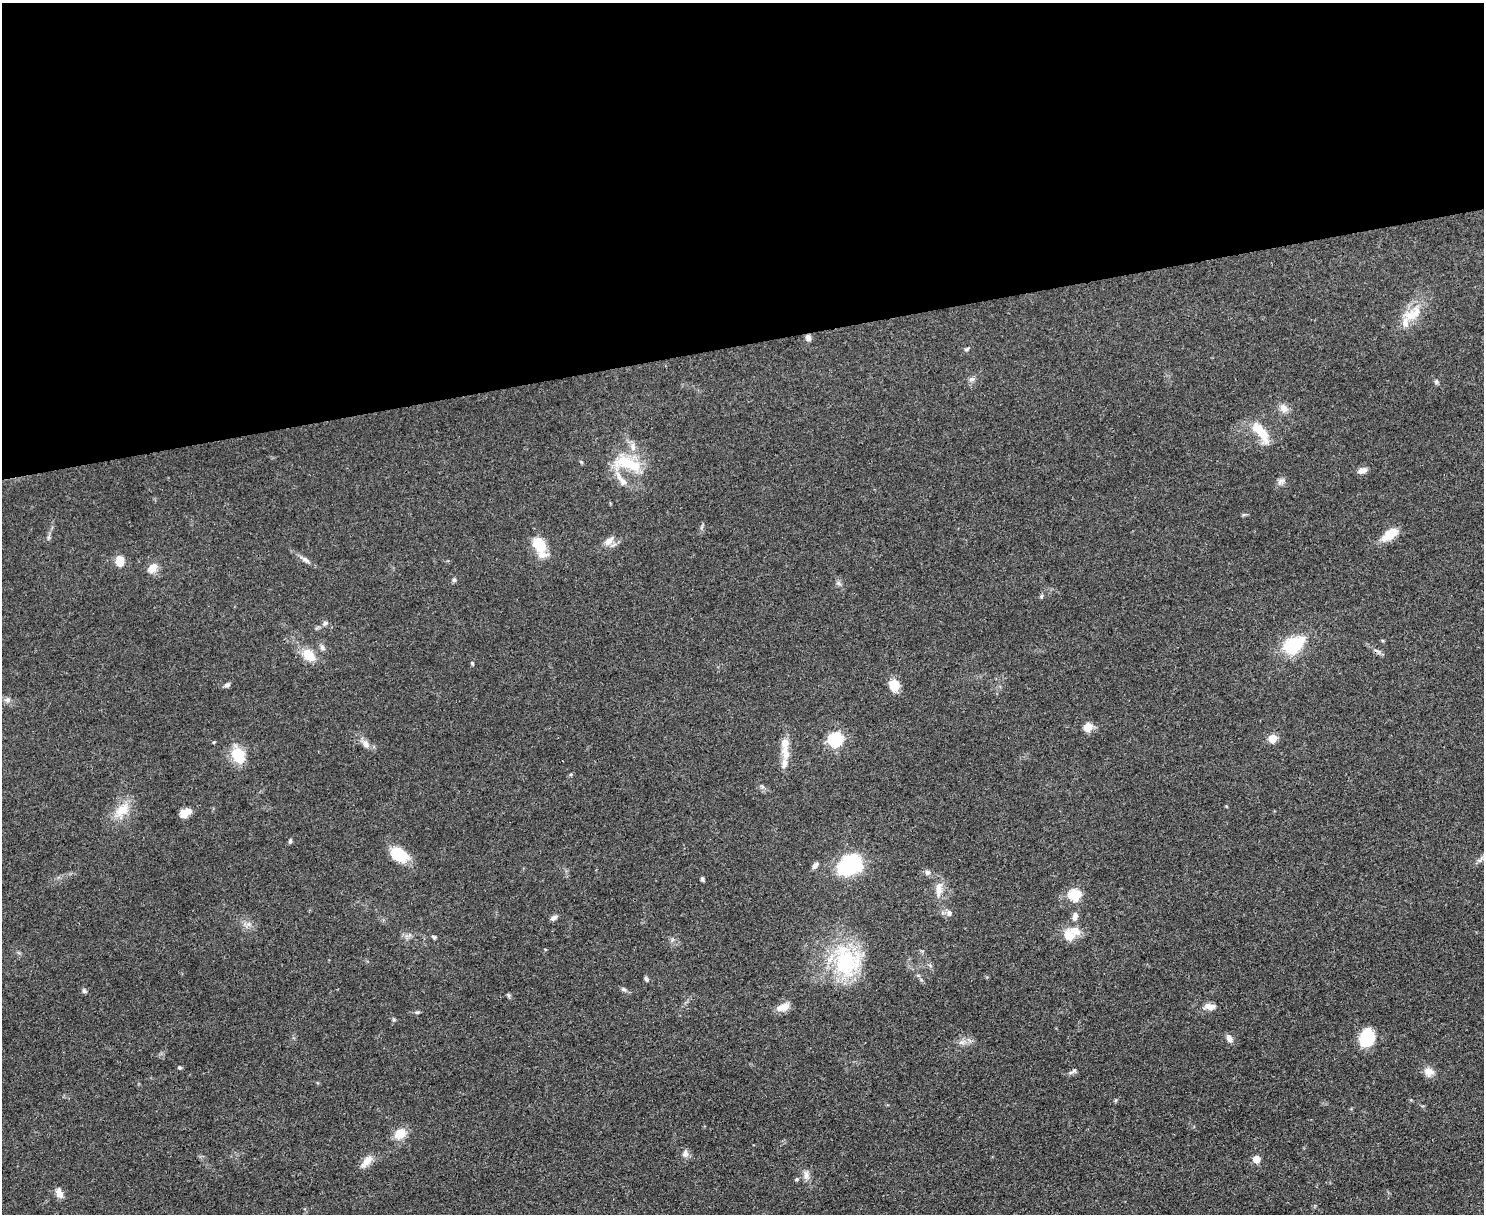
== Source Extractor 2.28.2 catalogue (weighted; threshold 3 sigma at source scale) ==
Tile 2 of 3 x 4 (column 2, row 1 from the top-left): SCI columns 1618-3099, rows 3638-4849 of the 4832 x 4849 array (HDU 1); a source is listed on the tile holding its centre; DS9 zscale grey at full resolution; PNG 1486 x 1216 px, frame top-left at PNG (2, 3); no overlay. Shown black and unused: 28% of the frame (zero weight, under 3 of 4 exposures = <1% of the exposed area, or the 3 px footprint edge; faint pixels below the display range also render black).
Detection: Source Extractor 2.28.2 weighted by HDU 2 'WHT'; one run over the whole footprint, this tile lists its part. Background 0.0514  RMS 0.0049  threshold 0.022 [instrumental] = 3 sigma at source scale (4.5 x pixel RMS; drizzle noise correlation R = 1.50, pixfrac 1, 0.05/0.05 arcsec/px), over >= 5 px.
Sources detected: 77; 5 inside a brighter listed object's ellipse — not listed separately; the other 72 listed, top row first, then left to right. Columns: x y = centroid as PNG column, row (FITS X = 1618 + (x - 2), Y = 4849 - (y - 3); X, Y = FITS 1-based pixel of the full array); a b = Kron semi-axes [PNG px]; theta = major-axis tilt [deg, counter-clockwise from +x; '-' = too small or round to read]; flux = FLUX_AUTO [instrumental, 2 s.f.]
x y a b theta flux
1412 314 30 13 26 10
808 338 8 6 -75 2
967 349 7 4 27 0.79
971 379 9 4 9 1.1
1436 382 7 5 90 0.92
1284 408 13 9 -56 3.2
1261 432 32 11 -52 11
633 447 11 6 -84 2.5
628 463 37 15 -17 18
1362 470 12 7 21 2.4
623 481 21 8 -50 4.9
1281 481 12 6 34 1.9
1390 534 21 10 36 7.9
609 541 17 8 39 3.7
539 544 14 9 -60 17
305 560 12 6 -33 1.9
120 561 9 7 -85 7.9
153 568 12 8 46 5.3
454 580 6 5 - 0.86
1041 596 6 4 70 0.78
325 623 7 6 - 1.2
1293 645 16 11 31 31
322 647 8 6 -86 1.3
309 655 19 13 -44 7.8
472 663 5 4 - 0.52
227 685 7 5 24 1.4
894 685 12 10 -82 8.5
7 700 7 6 - 1.7
1088 727 9 8 - 6
1272 739 5 5 - 14
835 740 6 6 - 85
214 742 4 3 - 0.48
785 743 17 9 -87 5.4
366 744 10 7 -57 2.8
238 755 17 13 -67 14
785 763 16 7 78 3.4
762 786 6 5 - 0.84
122 810 22 14 43 9.3
184 814 10 8 82 4.2
290 841 6 5 - 0.77
399 854 17 11 -27 17
815 865 9 5 55 1.5
849 865 14 10 33 78
927 872 8 7 - 1.4
702 879 5 4 - 0.9
938 890 20 9 87 5.3
1075 895 6 6 - 43
949 913 9 7 -86 1.6
1075 917 9 7 70 2.4
554 918 9 5 30 1.6
249 924 7 4 71 1.3
1068 935 12 10 -50 7.1
434 937 6 5 - 0.79
847 961 42 34 -78 41
646 979 7 4 -61 1
624 990 8 5 -43 1.1
84 991 6 5 - 1
1210 1006 16 8 -6 3.3
783 1007 17 9 18 4.6
417 1012 6 4 1 0.68
1367 1037 16 12 72 24
1229 1039 10 7 -58 2.4
179 1067 6 4 -7 0.69
1074 1071 7 5 27 1.1
1429 1072 14 11 -30 3.8
400 1133 16 12 33 6.6
685 1154 10 8 78 2.2
1256 1159 5 5 - 9.7
367 1161 20 9 48 4.4
806 1175 14 6 -87 2.5
796 1179 5 4 - 0.65
59 1193 12 7 -70 3.5
Overlapping masked pixels (flux is a lower limit): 1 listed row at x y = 808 338